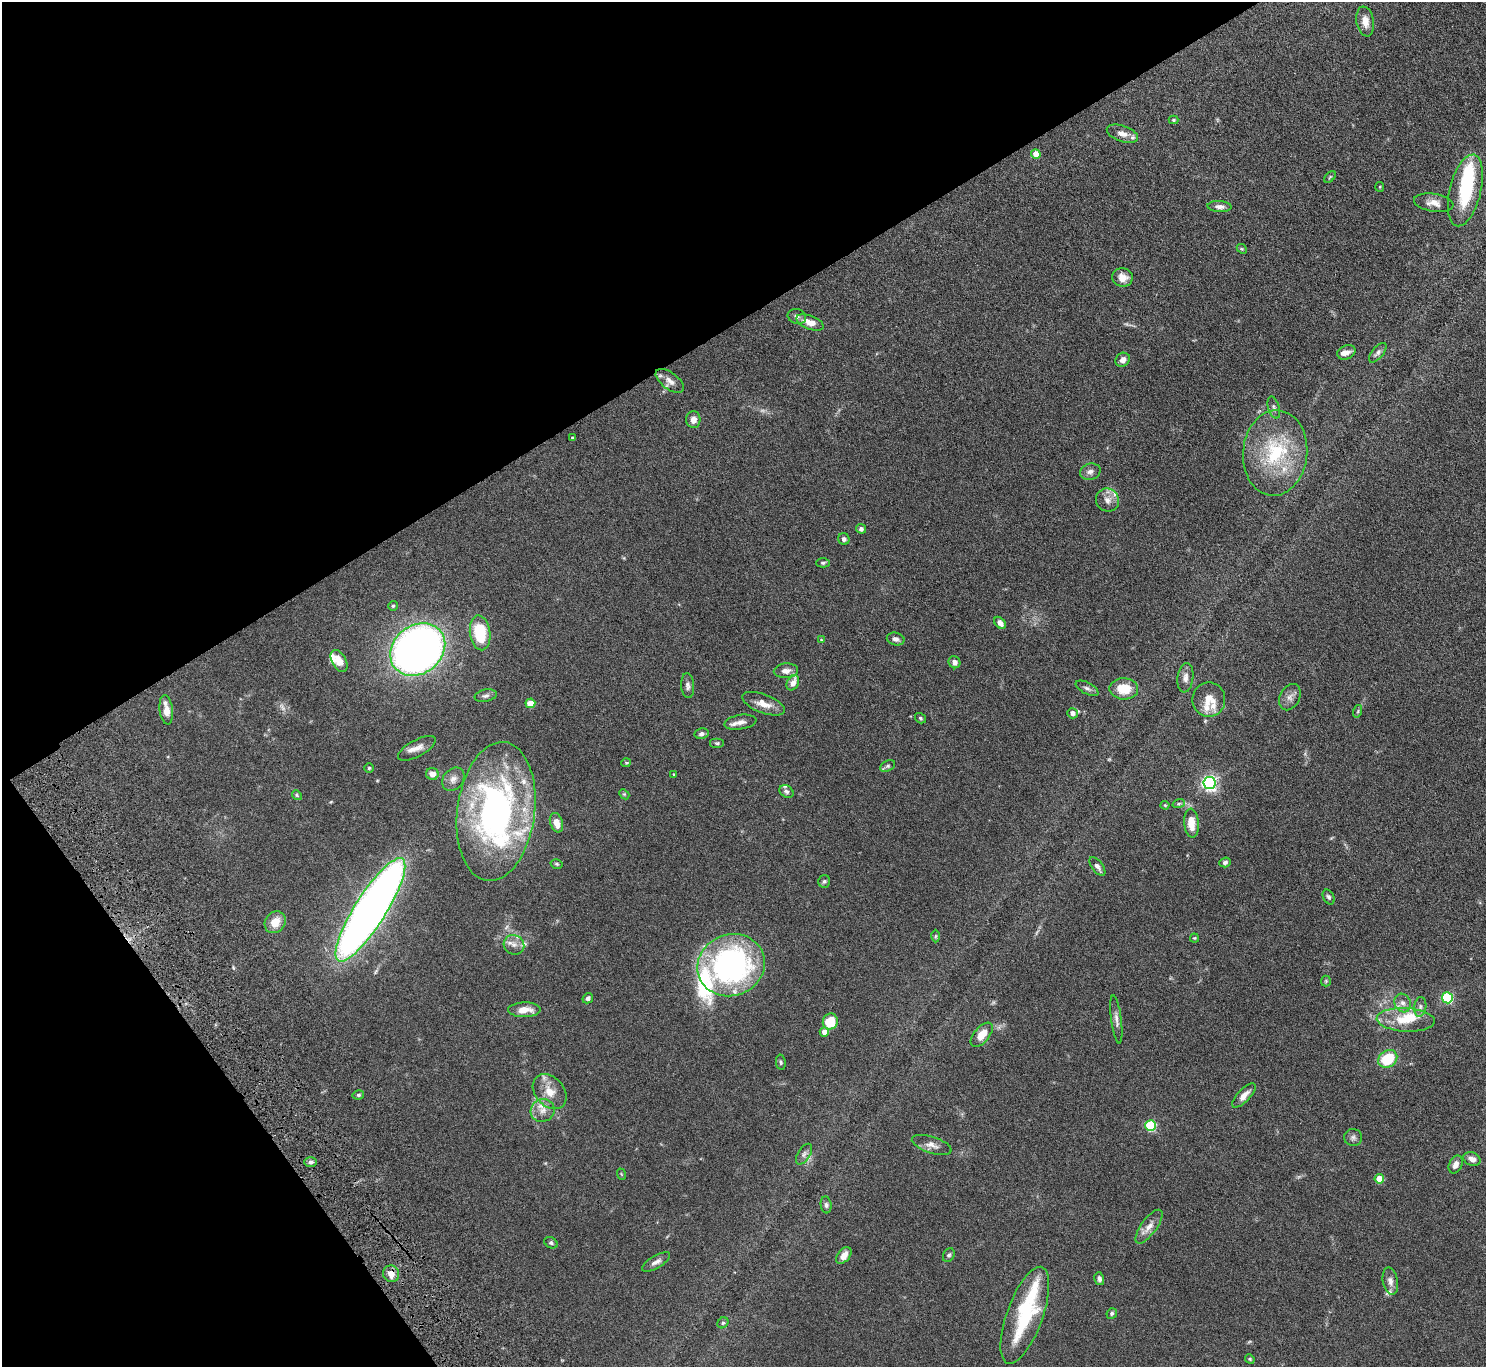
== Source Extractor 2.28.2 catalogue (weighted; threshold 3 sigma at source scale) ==
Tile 5 of 4 x 4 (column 1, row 2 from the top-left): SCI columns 52-1535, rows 2925-4289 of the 6037 x 5985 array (HDU 1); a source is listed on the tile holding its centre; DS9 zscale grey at full resolution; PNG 1488 x 1369 px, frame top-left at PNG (2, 2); each listed source drawn as its Kron ellipse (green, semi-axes under 4 px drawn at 4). Shown black and unused: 31% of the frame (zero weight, under 4 of 8 exposures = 3% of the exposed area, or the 3 px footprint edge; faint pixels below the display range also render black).
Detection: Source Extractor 2.28.2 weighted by HDU 2 'WHT'; one run over the whole footprint, this tile lists its part. Background 0.0883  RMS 0.0051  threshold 0.021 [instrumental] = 3 sigma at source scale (4.09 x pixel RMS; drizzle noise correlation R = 1.36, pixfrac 0.8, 0.05/0.05 arcsec/px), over >= 5 px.
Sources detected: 138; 2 too faint to see at this stretch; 1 inside a brighter object's white glare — neither listed nor drawn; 17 inside a brighter listed object's ellipse — not listed separately; the other 118 listed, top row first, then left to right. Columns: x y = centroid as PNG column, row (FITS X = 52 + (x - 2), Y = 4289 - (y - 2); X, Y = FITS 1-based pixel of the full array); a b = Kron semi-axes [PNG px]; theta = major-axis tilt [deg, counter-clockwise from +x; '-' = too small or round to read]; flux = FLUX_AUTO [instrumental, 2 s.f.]
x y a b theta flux
1365 21 15 8 -79 3.9
1173 120 5 4 - 0.6
1122 134 16 8 -19 3.8
1036 154 5 4 - 5.3
1330 177 7 4 45 0.59
1380 187 5 4 - 0.47
1465 190 37 15 76 29
1434 203 20 9 -9 4.1
1219 207 12 5 -4 2.2
1242 249 5 4 - 0.53
1122 277 10 9 - 4
797 316 9 7 -19 1.5
810 322 14 6 -21 5.1
1346 352 9 6 23 2.6
1378 353 12 5 50 1.4
1123 360 8 6 39 2.6
670 381 16 8 -37 3.5
1274 408 11 5 -73 1.3
693 420 8 7 - 2.9
573 438 3 3 - 0.59
1275 453 43 32 85 35
1090 472 10 8 14 2.1
1107 500 12 11 - 3.3
861 529 5 4 - 1.1
844 539 6 5 - 1.5
823 563 7 4 1 0.82
393 606 5 5 - 0.64
1000 623 7 4 -49 2.4
480 633 17 10 -84 19
896 639 9 6 -13 1.8
821 640 4 3 - 0.42
418 650 29 24 38 270
339 661 12 7 -61 5.2
954 662 6 5 - 2.1
786 671 12 7 4 2.6
1185 678 15 8 83 2.6
793 683 8 6 64 3
688 686 12 6 -86 1.7
1087 688 12 5 -27 1.5
1124 689 14 10 -2 9.1
486 696 11 6 11 1.4
1290 697 14 9 63 2.8
1209 699 17 16 - 6.6
530 703 5 5 - 9.3
763 704 22 9 -21 5.2
166 710 15 6 -83 4.9
1358 711 6 4 72 0.65
1072 713 5 5 - 2.3
920 718 6 4 -35 0.71
740 722 16 7 9 2.7
701 734 7 5 9 1.4
717 743 7 5 0 0.81
417 748 21 8 28 3.2
626 763 5 4 - 0.52
888 766 8 5 27 0.89
369 768 4 4 - 0.54
432 774 6 6 - 3.3
674 774 3 3 - 0.37
453 779 13 10 48 2.7
1209 783 6 6 - 120
786 791 7 5 -32 1.2
624 794 6 4 -43 0.56
297 795 5 4 - 0.55
1179 803 6 4 19 0.69
1165 805 4 4 - 0.44
496 811 70 39 83 140
556 823 10 6 -72 4.4
1191 823 14 7 -86 6.7
1225 862 6 4 21 1
557 864 6 4 -16 0.62
1097 866 11 5 -52 1.7
824 881 6 5 - 0.9
1329 897 8 5 -63 0.99
370 910 60 15 58 430
275 922 12 9 52 6.4
935 936 6 4 89 0.59
1194 938 4 4 - 0.48
514 945 10 9 - 2.7
731 965 34 30 21 110
1326 981 5 5 - 0.56
588 998 5 4 - 1.3
1447 998 5 5 - 37
1403 1003 9 8 - 2.4
1420 1007 10 6 81 1.5
524 1010 16 7 1 5.5
1116 1019 24 5 -82 2.5
1406 1020 29 12 -3 11
830 1022 8 7 - 11
824 1032 5 4 - 3.4
982 1035 14 7 50 7
1388 1059 10 8 34 16
781 1062 8 4 -80 0.72
550 1092 20 14 -48 7.2
358 1095 6 4 12 0.93
1244 1095 16 6 46 3.1
543 1110 12 11 - 4.1
1151 1126 5 5 - 35
1353 1137 9 8 - 1.5
932 1145 21 8 -18 3.4
804 1154 12 6 56 1.7
1472 1159 9 6 -25 2.7
311 1162 6 5 - 1.1
1456 1164 9 6 64 2.5
621 1174 6 3 -71 0.4
1379 1179 4 4 - 9.2
826 1205 8 5 -83 1.2
1149 1227 20 8 54 4
551 1243 7 5 -29 0.83
844 1255 9 6 51 4.1
949 1255 7 5 60 0.89
656 1262 16 6 30 2.3
391 1274 8 8 - 3.6
1099 1279 6 5 - 1.3
1390 1281 14 7 -80 2.5
1112 1313 6 5 - 0.91
1025 1315 51 18 70 36
723 1323 6 5 - 0.74
1250 1359 5 4 - 0.56
Overlapping masked pixels (flux is a lower limit): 1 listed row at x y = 391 1274